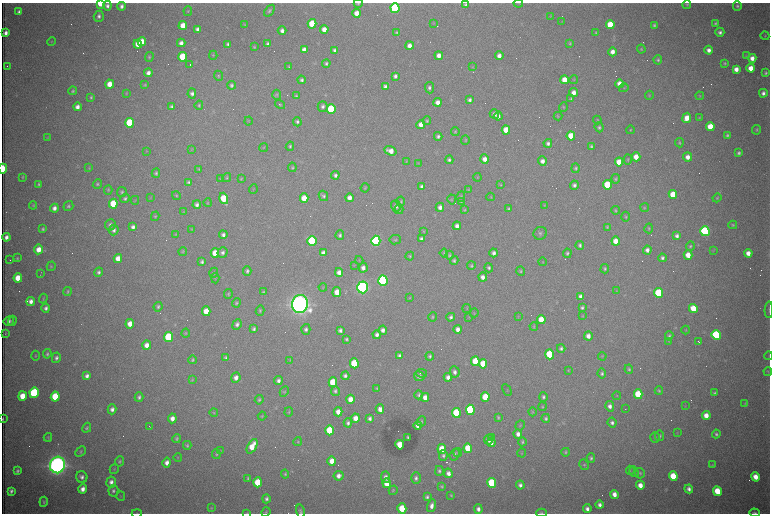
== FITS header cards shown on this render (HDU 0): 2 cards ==
NAXIS1  =                 1536 /fastest changing axis
NAXIS2  =                 1023 /next to fastest changing axis

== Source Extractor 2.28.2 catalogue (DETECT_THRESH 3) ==
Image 1536 x 1023 px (HDU 0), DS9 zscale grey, zoomed out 1/2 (1 PNG px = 2 x 2 image px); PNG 772 x 516 px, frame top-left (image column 1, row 1022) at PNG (2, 3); each listed source drawn as its Kron ellipse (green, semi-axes under 4 px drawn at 4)
Background 3050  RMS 34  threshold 103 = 3 sigma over >= 5 px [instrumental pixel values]
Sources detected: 558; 97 cannot appear on this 1/2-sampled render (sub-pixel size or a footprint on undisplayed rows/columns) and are neither listed nor drawn; the other 461 listed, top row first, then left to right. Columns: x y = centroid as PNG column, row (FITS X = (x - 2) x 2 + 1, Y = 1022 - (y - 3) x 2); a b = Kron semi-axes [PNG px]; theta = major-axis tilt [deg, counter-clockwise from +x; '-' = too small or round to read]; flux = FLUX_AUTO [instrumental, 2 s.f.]
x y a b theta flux
358 3 4 3 - 7.7e+03
518 3 4 2 - 4.6e+03
100 4 4 3 - 2.0e+05
687 4 4 4 - 8.3e+03
465 5 4 3 - 1.4e+04
107 6 4 4 - 2.6e+04
121 6 4 3 - 2.4e+04
737 6 5 4 - 1.5e+04
395 8 5 4 - 1.1e+06
188 11 5 4 - 8.2e+03
269 11 6 4 52 1.5e+04
19 12 3 3 - 2.0e+04
357 13 4 4 - 7.9e+04
99 16 5 5 - 2.2e+04
551 16 4 2 - 4.1e+03
562 21 4 2 - 3.1e+03
433 23 3 3 - 4.2e+03
715 23 4 3 - 1.1e+04
312 24 5 4 - 2.6e+05
245 25 4 3 - 5.8e+03
610 25 4 4 - 1.9e+05
654 25 3 3 - 1.2e+04
183 26 4 4 - 1.1e+05
197 29 4 3 - 3.1e+04
324 29 4 4 - 6.2e+04
282 31 4 4 - 3.3e+04
396 32 4 3 - 1.0e+04
596 32 3 3 - 7.9e+03
720 32 4 4 - 2.3e+04
6 33 4 3 - 3.5e+04
765 36 4 3 - 6.8e+03
52 41 4 2 - 5.1e+03
142 42 4 4 - 1.2e+05
181 43 4 4 - 3.8e+04
570 43 4 3 - 8.9e+03
138 44 4 4 - 7.0e+04
228 44 4 3 - 1.7e+04
268 44 4 3 - 2.1e+04
409 46 4 4 - 5.0e+04
254 47 2 2 - 5.7e+03
641 49 4 4 - 7.5e+03
304 50 4 4 - 4.6e+04
335 50 4 3 - 2.5e+04
709 50 4 4 - 3.7e+04
612 52 4 4 - 4.4e+04
213 55 4 4 - 7.5e+03
746 55 4 3 - 6.1e+03
439 56 4 4 - 4.6e+04
499 56 4 4 - 4.0e+04
149 57 5 4 - 9.8e+03
183 57 5 4 - 2.9e+05
752 58 4 4 - 5.4e+04
658 60 4 4 - 1.2e+04
326 63 4 4 - 1.5e+04
725 63 4 3 - 9.5e+03
190 65 2 1 - 1.9e+05
7 66 2 1 - 5.0e+03
289 67 4 3 - 9.0e+03
473 67 4 3 - 5.5e+03
751 68 4 4 - 8.7e+04
736 69 4 4 - 5.3e+04
148 73 4 4 - 3.9e+04
766 73 3 3 - 1.2e+04
218 76 5 4 - 9.0e+03
395 76 4 3 - 2.4e+04
302 80 4 4 - 1.7e+04
564 80 4 4 - 9.9e+04
574 80 4 3 - 6.3e+03
110 84 4 4 - 1.0e+05
619 84 4 4 - 6.1e+04
145 85 4 3 - 7.8e+03
232 85 4 4 - 1.6e+04
385 86 4 4 - 2.2e+04
429 88 6 4 -84 2.1e+04
624 88 5 3 - 7.3e+03
73 91 4 3 - 9.9e+03
574 92 4 4 - 5.3e+04
126 93 4 3 - 5.4e+03
192 93 5 4 - 2.6e+04
763 93 4 4 - 2.8e+04
277 95 5 4 - 8.5e+03
649 95 4 3 - 5.8e+03
296 96 4 3 - 9.2e+03
700 96 4 3 - 6.6e+03
91 97 4 3 - 1.1e+04
571 99 4 4 - 1.2e+04
470 100 4 3 - 2.0e+04
438 102 4 4 - 4.6e+04
199 105 5 4 - 1.0e+04
280 105 5 3 - 7.9e+03
171 106 3 3 - 1.3e+04
323 106 5 5 - 2.1e+04
77 107 4 4 - 4.1e+04
563 107 4 4 - 7.6e+03
331 109 5 4 - 5.6e+05
494 114 5 4 - 3.3e+04
498 116 4 4 - 2.8e+04
558 116 4 3 - 6.9e+03
687 118 5 4 - 8.6e+04
699 118 4 3 - 6.0e+03
597 120 4 3 - 6.2e+03
249 121 4 2 - 4.2e+03
427 121 4 4 - 1.1e+04
297 122 4 3 - 1.7e+04
130 123 5 4 - 5.7e+05
421 124 4 4 - 5.9e+04
599 127 5 4 - 1.5e+04
710 127 4 4 - 1.5e+05
506 130 4 4 - 1.3e+05
630 130 4 3 - 5.9e+03
757 130 5 4 - 1.0e+04
455 132 4 4 - 8.1e+03
727 135 4 4 - 1.2e+04
438 136 4 4 - 1.8e+04
571 136 4 4 - 2.1e+05
47 138 4 3 - 6.0e+03
465 140 5 4 - 7.6e+03
548 143 4 4 - 2.1e+04
679 143 5 4 - 9.5e+03
290 146 5 3 - 1.1e+04
591 146 4 3 - 1.2e+04
264 148 4 3 - 4.9e+03
191 149 4 3 - 4.4e+03
146 151 3 2 - 3.5e+03
390 151 6 4 -19 6.7e+04
739 153 4 3 - 1.5e+04
636 157 4 4 - 9.2e+04
687 157 4 4 - 5.0e+04
484 159 4 4 - 4.9e+04
449 160 4 4 - 1.8e+04
628 160 5 3 - 7.8e+03
406 161 4 3 - 5.2e+03
542 161 4 4 - 3.7e+04
619 162 4 4 - 1.3e+05
418 163 3 3 - 4.6e+03
292 167 5 4 - 9.9e+03
89 168 4 3 - 6.2e+03
576 168 5 4 - 1.3e+04
3 169 5 2 - 3.0e+05
199 169 4 3 - 7.1e+03
156 173 4 3 - 1.4e+04
335 175 4 4 - 2.1e+04
23 177 3 3 - 7.1e+03
477 177 4 2 - 4.5e+03
227 178 4 4 - 8.4e+03
220 179 3 3 - 4.8e+03
241 179 4 3 - 6.2e+03
616 179 5 4 - 1.1e+04
188 182 4 4 - 1.3e+04
39 184 4 3 - 1.1e+04
97 184 5 4 - 1.1e+04
501 185 4 4 - 7.6e+03
574 185 4 4 - 2.2e+04
607 185 5 4 - 2.8e+05
422 187 4 3 - 2.2e+04
365 188 5 4 - 7.4e+03
253 189 5 2 - 4.8e+03
108 190 5 4 - 9.1e+03
469 190 3 3 - 5.8e+03
122 192 5 4 - 1.3e+04
673 195 4 4 - 1.7e+05
176 196 4 4 - 8.6e+03
323 196 5 4 - 1.5e+04
461 197 5 4 - 9.4e+03
491 197 4 3 - 4.9e+03
125 198 5 4 - 1.5e+04
150 198 3 2 - 3.9e+03
224 198 6 4 -74 2.4e+05
304 198 4 4 - 1.2e+05
349 198 4 4 - 4.3e+04
717 198 4 4 - 8.6e+03
452 199 5 3 - 6.9e+03
135 200 4 3 - 5.1e+03
401 201 5 4 - 9.9e+03
461 201 4 4 - 7.5e+03
208 203 4 3 - 5.9e+03
113 204 5 4 - 2.4e+05
33 205 4 3 - 7.4e+03
197 205 4 3 - 2.4e+04
544 205 4 3 - 5.4e+03
68 206 5 4 - 1.4e+04
396 206 5 5 - 2.2e+04
440 207 4 4 - 3.5e+04
54 208 4 4 - 3.5e+04
645 208 4 4 - 7.0e+03
399 209 4 4 - 9.9e+03
509 209 4 3 - 1.2e+04
465 210 4 3 - 7.7e+03
615 210 4 3 - 9.1e+03
183 212 4 3 - 4.7e+03
155 216 5 4 - 9.1e+03
626 217 5 4 - 8.8e+03
110 225 5 5 - 2.1e+04
733 225 4 4 - 8.0e+03
457 226 4 4 - 3.7e+04
133 227 4 4 - 2.9e+04
607 227 4 3 - 7.8e+03
649 228 5 4 - 9.6e+03
43 229 3 3 - 1.2e+04
192 229 3 2 - 4.2e+03
114 230 5 4 - 2.3e+04
424 231 3 3 - 5.4e+03
705 231 5 4 - 1.3e+06
540 233 7 6 - 1.8e+04
175 234 4 3 - 5.9e+03
223 235 4 4 - 2.3e+04
340 235 5 4 - 1.6e+04
677 236 4 4 - 2.3e+04
6 237 4 3 - 3.7e+04
421 239 4 4 - 2.2e+04
395 240 6 4 8 1.1e+04
312 241 5 4 - 7.4e+05
376 241 5 4 - 1.7e+06
616 241 4 4 - 9.8e+04
580 245 4 3 - 1.5e+04
690 246 5 4 - 1.1e+04
38 249 5 4 - 8.0e+04
647 250 4 4 - 3.4e+04
714 250 4 2 - 4.1e+03
183 252 4 3 - 7.3e+03
222 252 5 5 - 2.2e+04
215 253 4 4 - 1.1e+05
323 253 4 3 - 3.1e+04
444 253 4 4 - 7.4e+03
494 253 4 4 - 2.8e+04
567 253 4 4 - 1.5e+04
748 253 4 4 - 5.7e+04
449 255 4 4 - 9.8e+03
688 255 4 4 - 8.6e+04
410 256 4 3 - 7.3e+03
17 258 3 2 - 7.0e+03
118 258 4 4 - 7.8e+04
662 258 4 4 - 2.0e+04
10 260 2 1 - 5.3e+03
359 260 4 3 - 5.4e+03
454 260 4 4 - 1.3e+04
202 262 4 3 - 1.7e+04
542 262 4 3 - 5.2e+03
354 265 3 2 - 3.5e+03
51 266 5 3 - 8.0e+03
471 266 4 4 - 1.1e+04
363 268 5 4 - 3.5e+04
489 268 4 4 - 1.5e+04
605 269 5 4 - 1.3e+04
247 271 5 4 - 1.6e+04
521 271 5 4 - 1.1e+04
99 272 5 4 - 1.8e+04
339 272 4 4 - 4.3e+04
40 273 3 1 - 2.9e+03
214 273 5 4 - 9.3e+03
483 277 4 4 - 4.0e+04
18 278 4 4 - 1.2e+05
215 278 5 3 - 7.0e+03
383 280 5 4 - 1.8e+06
323 287 4 3 - 5.5e+03
362 287 6 5 - 3.6e+06
617 291 3 3 - 4.4e+03
67 292 4 3 - 8.9e+03
263 292 4 3 - 1.1e+04
337 292 5 4 - 7.5e+04
659 293 5 4 - 3.9e+05
228 294 5 3 - 7.7e+03
581 296 4 4 - 4.0e+04
43 298 5 3 - 6.7e+03
410 298 4 3 - 5.5e+03
31 301 4 4 - 4.0e+04
236 303 4 4 - 1.0e+04
300 304 9 8 - 9.4e+06
158 307 5 4 - 1.5e+04
46 308 4 4 - 2.4e+04
467 308 4 2 - 4.0e+03
582 308 4 3 - 1.6e+04
693 308 5 4 - 1.5e+05
769 310 8 3 88 9.7e+03
206 311 5 4 - 1.3e+05
260 311 5 4 - 1.0e+04
474 313 4 3 - 5.1e+03
518 316 3 2 - 4.4e+03
583 316 4 4 - 6.2e+03
432 317 5 3 - 9.6e+03
451 317 4 4 - 2.0e+04
469 317 3 3 - 4.3e+03
541 320 4 4 - 1.2e+05
9 321 5 4 - 2.3e+04
12 321 5 3 - 8.3e+03
130 324 4 4 - 7.4e+04
237 324 5 4 - 2.4e+04
534 326 4 4 - 7.2e+03
254 329 4 4 - 1.7e+04
306 329 5 4 - 1.9e+04
458 329 4 3 - 3.9e+04
340 330 4 3 - 2.3e+04
383 330 4 4 - 3.0e+04
686 330 4 3 - 5.3e+03
186 333 4 4 - 7.5e+03
5 334 4 3 - 4.9e+03
377 335 4 4 - 2.6e+04
716 335 5 4 - 9.4e+05
588 336 4 4 - 4.7e+04
669 336 4 4 - 1.4e+04
169 337 5 4 - 5.4e+05
346 339 4 3 - 1.2e+04
669 341 4 3 - 4.6e+03
698 341 2 1 - 6.1e+03
147 345 4 4 - 5.1e+04
561 349 4 4 - 1.6e+04
47 354 5 4 - 1.4e+04
550 354 5 4 - 3.5e+05
35 356 5 2 - 5.5e+03
399 356 4 3 - 1.9e+04
430 356 4 3 - 1.4e+04
602 356 4 3 - 6.2e+03
769 356 4 2 - 3.5e+03
56 358 5 4 - 2.1e+04
226 358 4 3 - 1.6e+04
192 360 4 3 - 1.1e+04
290 360 4 3 - 5.8e+03
475 361 5 4 - 2.7e+05
354 363 5 4 - 3.2e+05
483 364 5 4 - 1.6e+05
629 369 5 4 - 1.2e+04
568 370 3 3 - 5.9e+03
768 371 4 3 - 5.3e+03
455 372 5 5 - 2.6e+04
421 373 6 2 -8 5.4e+03
602 373 5 4 - 1.6e+04
87 376 4 3 - 2.8e+04
345 376 4 4 - 2.0e+04
419 376 5 4 - 2.3e+04
448 377 4 3 - 3.6e+04
236 378 5 4 - 4.0e+04
192 380 4 3 - 6.4e+03
278 381 4 3 - 2.6e+04
333 382 5 4 - 3.0e+05
377 388 4 3 - 7.4e+03
507 390 6 3 -62 5.5e+03
335 391 5 4 - 1.6e+04
659 391 4 4 - 1.0e+04
284 392 5 4 - 8.9e+03
34 393 5 4 - 9.5e+05
714 393 4 4 - 1.4e+04
638 394 5 4 - 2.8e+05
419 395 4 3 - 1.3e+04
22 396 5 4 - 1.3e+05
617 396 4 2 - 4.4e+03
55 397 5 4 - 3.3e+05
139 397 5 4 - 1.8e+04
425 397 4 4 - 5.9e+04
485 397 5 4 - 1.8e+05
543 397 5 4 - 1.5e+04
350 399 4 4 - 7.4e+04
259 400 5 4 - 1.1e+04
745 403 4 3 - 5.6e+03
610 406 5 4 - 3.3e+04
685 406 3 2 - 3.4e+03
542 407 4 4 - 6.9e+03
112 409 5 4 - 3.0e+04
380 409 5 4 - 4.7e+04
625 409 2 1 - 1.5e+03
470 410 5 4 - 7.6e+05
289 412 5 4 - 7.7e+03
338 412 4 4 - 6.4e+04
532 412 4 3 - 6.6e+03
214 413 4 4 - 7.3e+03
456 413 5 4 - 4.4e+05
262 416 4 3 - 6.8e+03
706 416 4 4 - 8.1e+04
498 417 4 3 - 9.6e+03
172 418 5 4 - 5.2e+04
356 418 4 4 - 6.9e+04
370 418 4 3 - 2.2e+04
546 418 4 4 - 1.4e+04
3 419 3 2 - 6.8e+03
421 421 5 4 - 1.0e+04
348 423 4 4 - 1.9e+04
612 423 5 4 - 2.3e+04
418 425 4 3 - 4.4e+04
520 425 5 4 - 8.0e+03
149 426 2 1 - 2.9e+03
87 428 5 4 - 1.2e+04
329 430 5 4 - 2.6e+05
677 432 3 3 - 5.1e+03
518 434 5 4 - 3.8e+04
716 434 4 3 - 1.5e+04
660 436 5 4 - 1.2e+04
48 437 4 3 - 6.9e+03
408 437 3 3 - 9.4e+03
491 437 2 1 - 1.4e+05
655 438 5 4 - 1.2e+04
177 439 4 3 - 1.3e+04
489 439 5 4 - 4.5e+04
298 442 4 3 - 6.5e+03
522 442 4 3 - 1.1e+04
491 443 4 3 - 3.3e+04
187 445 4 3 - 1.0e+04
400 445 5 4 - 1.5e+05
252 446 8 4 61 1.3e+05
468 448 5 4 - 2.4e+05
442 449 5 4 - 1.9e+05
221 451 3 3 - 4.1e+03
81 452 6 4 43 1.2e+04
566 452 4 3 - 9.2e+03
458 453 4 4 - 8.3e+03
522 453 4 2 - 4.9e+03
216 454 5 4 - 9.9e+03
443 455 5 4 - 1.7e+04
455 455 6 4 71 2.0e+04
178 457 4 2 - 4.5e+03
591 458 4 4 - 1.5e+04
120 461 5 4 - 1.2e+04
332 461 4 4 - 8.2e+04
167 463 5 4 - 4.2e+04
57 465 8 7 - 7.9e+06
584 465 5 4 - 1.0e+04
712 465 4 4 - 6.9e+03
114 469 5 3 - 7.0e+03
630 470 5 3 - 6.2e+03
17 471 3 3 - 1.4e+04
439 471 5 4 - 1.5e+04
634 472 5 4 - 1.2e+04
448 473 5 4 - 3.8e+04
640 473 5 5 - 1.1e+04
285 474 4 4 - 1.1e+04
339 476 5 5 - 4.5e+04
673 476 5 4 - 2.6e+05
82 477 6 5 - 2.8e+04
386 477 5 4 - 3.0e+04
755 477 4 4 - 8.5e+04
248 478 4 3 - 1.3e+04
416 478 5 5 - 2.1e+04
111 482 5 5 - 3.5e+04
258 482 5 4 - 2.1e+05
387 483 5 4 - 1.4e+05
492 483 5 4 - 5.4e+05
520 485 4 4 - 2.5e+04
640 485 4 4 - 7.4e+04
442 486 4 3 - 8.9e+03
83 489 5 4 - 4.6e+04
689 489 4 3 - 2.8e+04
393 490 5 3 - 7.7e+03
11 491 4 3 - 1.9e+04
113 491 6 5 - 1.8e+04
717 491 5 4 - 2.1e+05
614 494 4 4 - 5.4e+04
451 495 3 3 - 7.1e+03
121 496 5 3 - 6.3e+03
427 497 4 3 - 1.6e+04
266 499 4 4 - 2.0e+04
44 502 5 4 - 1.1e+04
600 505 4 3 - 2.9e+04
432 506 6 4 75 4.3e+04
211 508 4 3 - 6.0e+03
402 508 5 4 - 2.2e+05
478 509 5 4 - 3.3e+04
587 509 4 3 - 2.9e+04
300 511 7 4 -76 1.5e+04
266 512 5 4 - 8.0e+03
137 513 5 2 - 4.6e+03
247 513 4 3 - 4.5e+03
541 513 5 3 - 9.3e+03
755 513 5 3 - 1.4e+04
At the frame edge (FLAGS 8, measured only in part): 11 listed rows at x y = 358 3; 100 4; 269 11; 3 169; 769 310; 3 419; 300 511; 137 513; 247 513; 541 513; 755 513
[97 sub-pixel or undisplayed-footprint detections neither listed nor drawn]